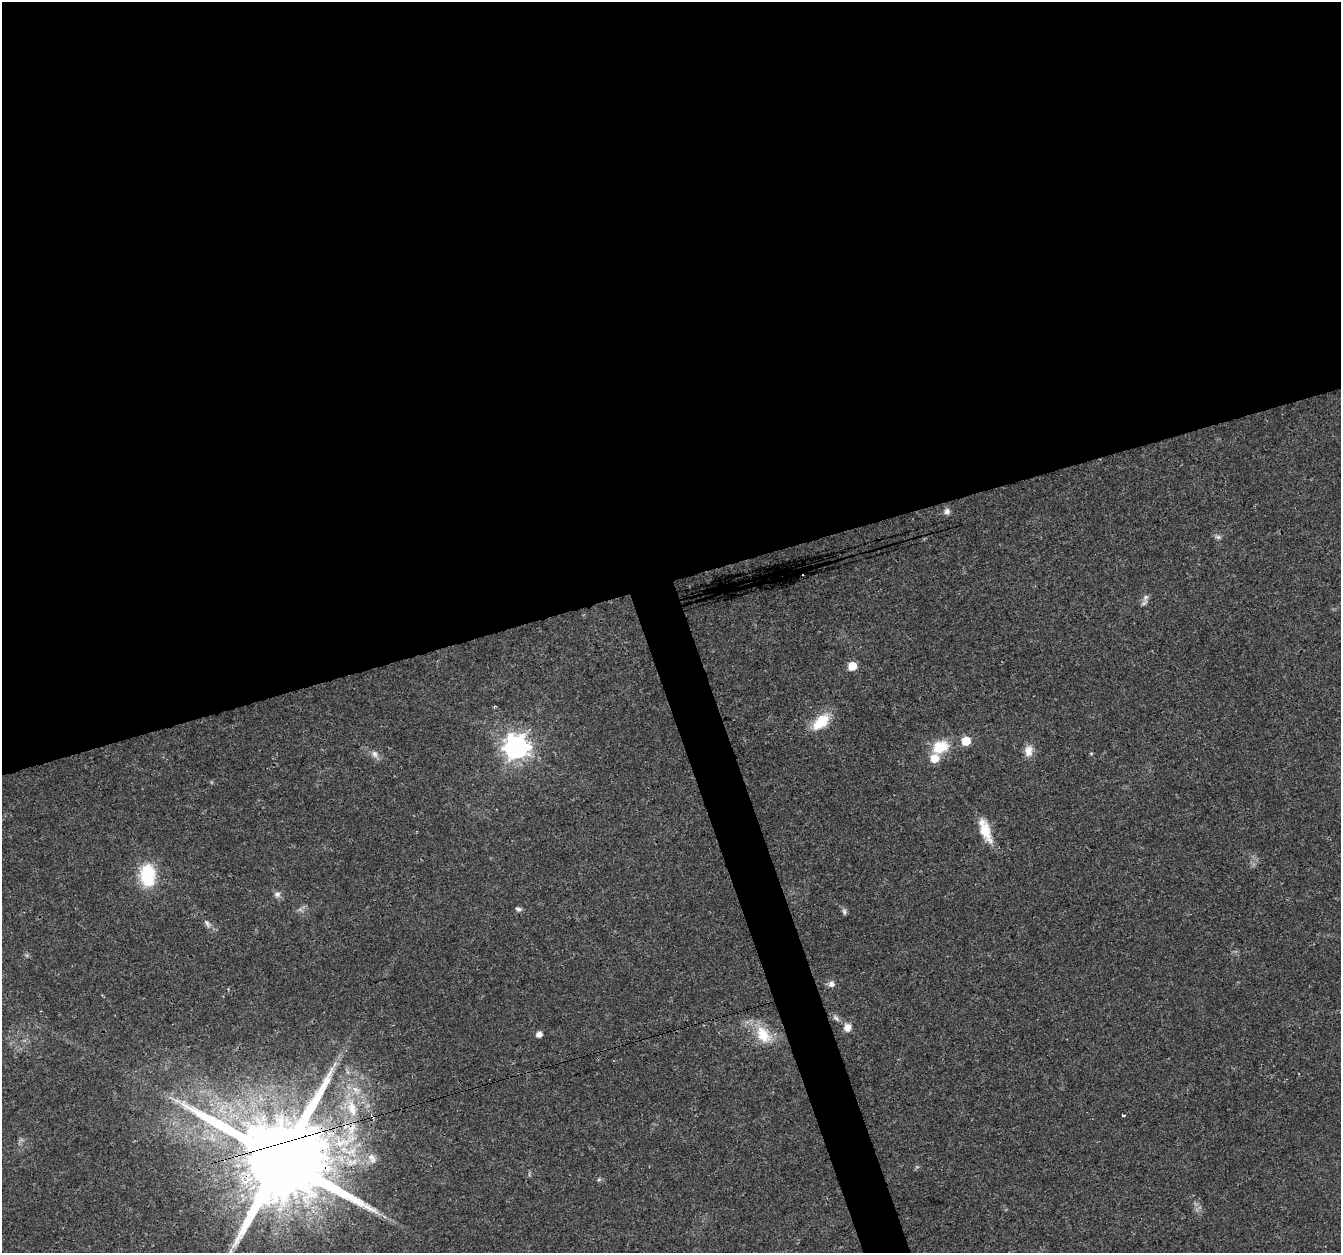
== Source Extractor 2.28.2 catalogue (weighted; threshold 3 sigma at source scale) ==
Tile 2 of 4 x 4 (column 2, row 1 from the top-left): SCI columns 1341-2679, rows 3868-5118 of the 5358 x 5181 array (HDU 1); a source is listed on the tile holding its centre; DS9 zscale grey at full resolution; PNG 1343 x 1255 px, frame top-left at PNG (2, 2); no overlay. Shown black and unused: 48% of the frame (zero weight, under 3 of 4 exposures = <1% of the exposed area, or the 3 px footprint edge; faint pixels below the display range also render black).
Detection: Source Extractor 2.28.2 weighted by HDU 2 'WHT'; one run over the whole footprint, this tile lists its part. Background 0.0264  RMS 0.002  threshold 0.0088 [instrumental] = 3 sigma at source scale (4.5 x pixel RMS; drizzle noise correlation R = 1.50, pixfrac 1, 0.0396/0.0396 arcsec/px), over >= 5 px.
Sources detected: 34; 1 inside a brighter object's white glare — not listed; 2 inside a brighter listed object's ellipse — not listed separately; the other 31 listed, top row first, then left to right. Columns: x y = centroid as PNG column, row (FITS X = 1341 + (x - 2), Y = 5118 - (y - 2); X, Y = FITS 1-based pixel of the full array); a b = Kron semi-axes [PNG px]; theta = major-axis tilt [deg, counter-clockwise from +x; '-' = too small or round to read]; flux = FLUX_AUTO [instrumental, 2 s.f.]
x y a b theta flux
947 511 8 8 - 0.77
1218 537 9 5 -17 0.52
803 575 2 2 - 0.16
1145 597 12 8 78 0.9
852 666 6 5 - 5.1
494 707 4 3 - 0.2
821 722 24 12 43 5.4
966 741 6 5 - 6
516 747 9 9 - 170
940 747 23 17 24 5.3
1028 751 15 11 88 1.8
1091 753 5 3 - 0.18
375 754 11 7 -58 0.94
985 830 32 11 -69 4.4
149 874 25 23 -61 8.1
277 894 8 8 - 0.83
518 909 8 6 -23 0.51
844 912 9 5 -84 0.47
207 924 13 6 -55 0.78
831 984 8 8 - 0.92
836 1018 12 6 -41 0.73
847 1028 9 8 - 1.5
539 1034 5 5 - 1.3
763 1035 27 17 -53 5.7
335 1064 9 4 71 0.58
352 1108 27 13 -71 5.6
1124 1115 3 3 - 4.6
372 1117 6 4 -53 0.48
372 1158 15 10 -58 1.5
281 1159 27 21 3 4600
599 1179 6 4 19 0.28
Overlapping masked pixels (flux is a lower limit): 2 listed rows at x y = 372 1117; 281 1159